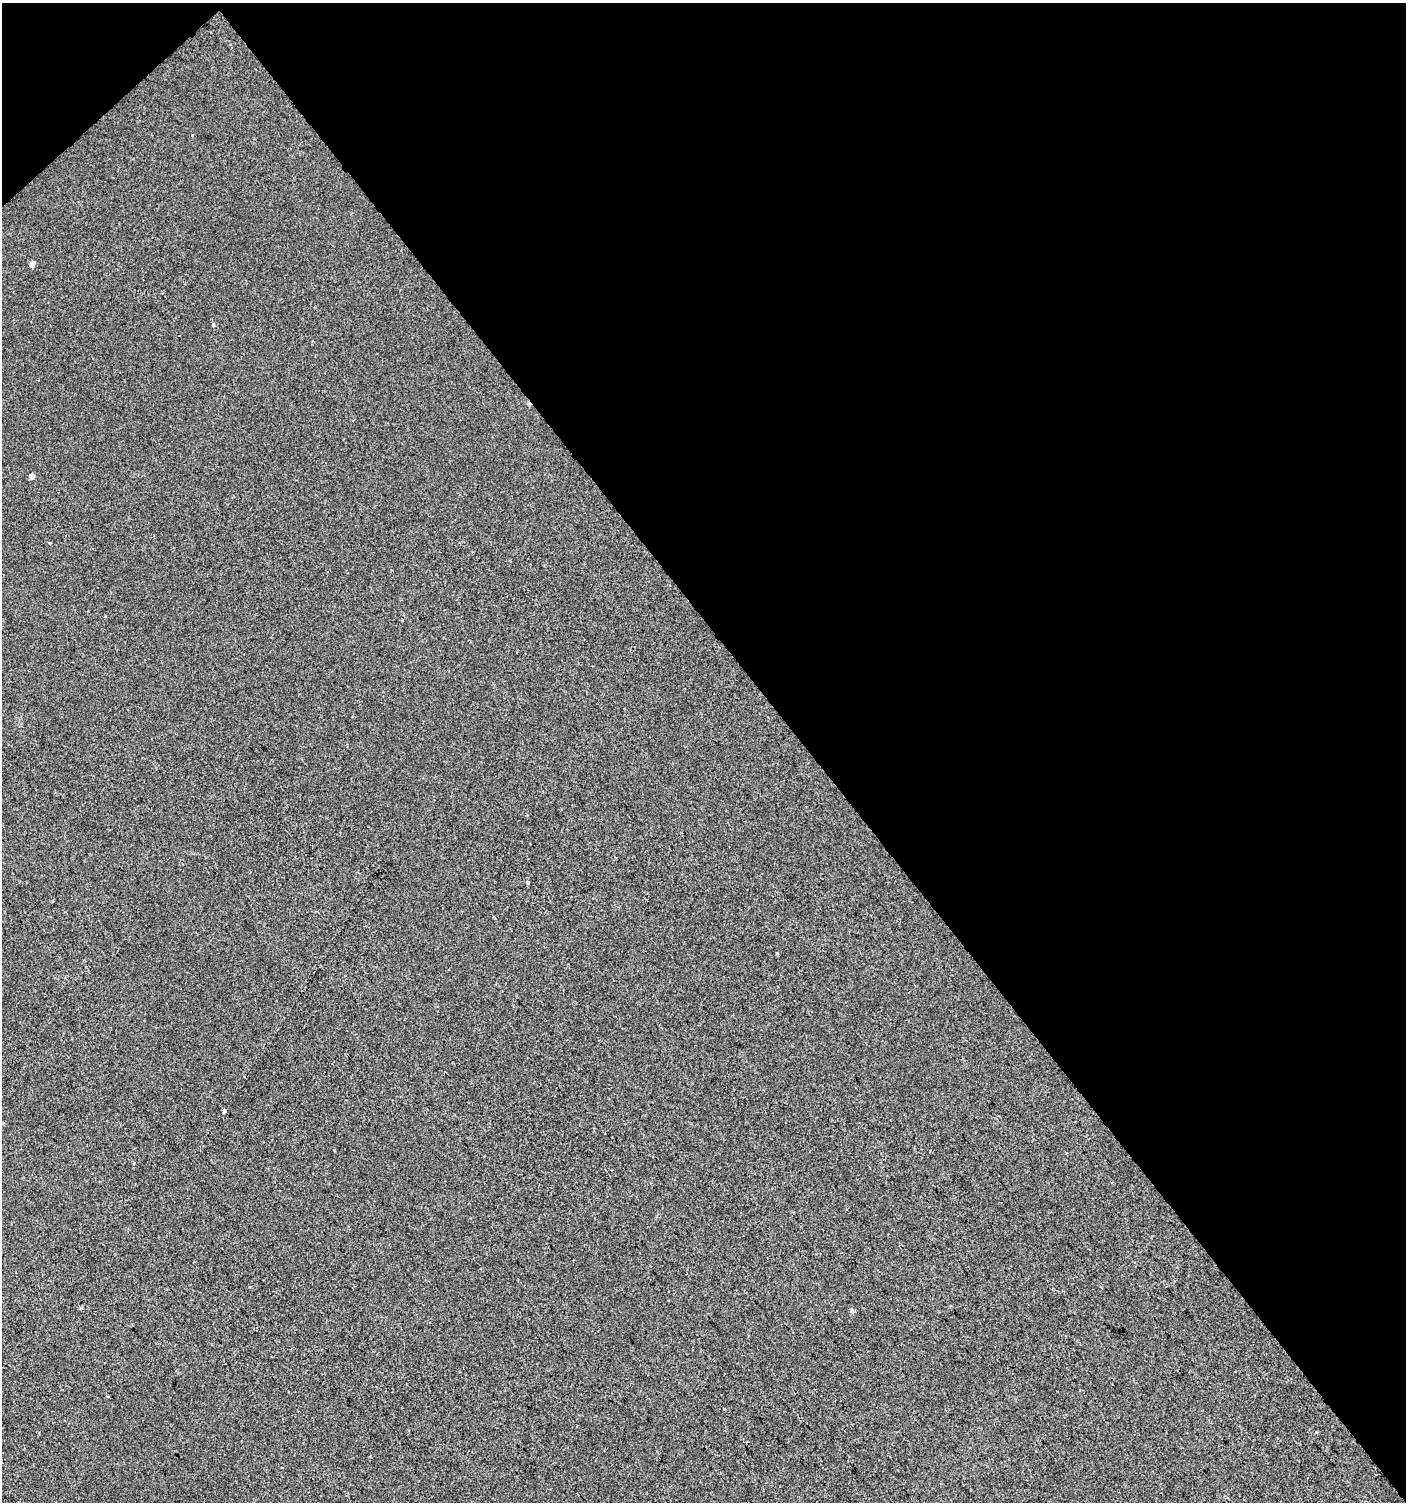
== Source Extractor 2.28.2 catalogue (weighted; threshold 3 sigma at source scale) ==
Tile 3 of 4 x 4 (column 3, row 1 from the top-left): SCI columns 3014-4417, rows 4502-6001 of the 5962 x 6005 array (HDU 1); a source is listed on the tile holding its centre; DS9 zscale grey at full resolution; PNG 1408 x 1504 px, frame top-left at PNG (2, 3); no overlay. Shown black and unused: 44% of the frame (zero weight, under 2 of 3 exposures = <1% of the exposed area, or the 3 px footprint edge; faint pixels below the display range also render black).
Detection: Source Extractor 2.28.2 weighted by HDU 2 'WHT'; one run over the whole footprint, this tile lists its part. Background 0.00128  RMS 0.0057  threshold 0.0255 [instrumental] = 3 sigma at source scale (4.5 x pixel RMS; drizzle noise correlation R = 1.50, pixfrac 1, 0.0396/0.0396 arcsec/px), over >= 5 px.
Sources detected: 8; all 8 listed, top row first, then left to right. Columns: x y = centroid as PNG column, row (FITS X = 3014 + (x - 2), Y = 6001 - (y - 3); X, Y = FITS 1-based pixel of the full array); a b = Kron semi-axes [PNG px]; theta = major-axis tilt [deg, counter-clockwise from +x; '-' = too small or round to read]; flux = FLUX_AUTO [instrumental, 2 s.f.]
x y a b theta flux
192 135 3 3 - 0.42
32 264 4 4 - 5.3
213 325 5 3 - 0.63
32 476 4 4 - 3.2
528 882 4 3 - 3.2
224 1110 4 3 - 1.5
334 1150 4 2 - 0.48
852 1311 6 5 - 1.2